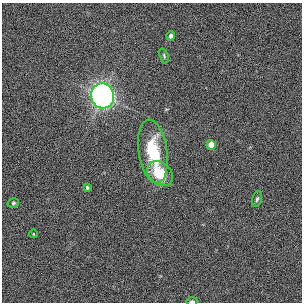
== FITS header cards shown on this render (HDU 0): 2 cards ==
NAXIS1  =                  300
NAXIS2  =                  300

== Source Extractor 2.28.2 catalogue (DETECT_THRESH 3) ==
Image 300 x 300 px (HDU 0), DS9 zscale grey, 1 PNG px = 1 image px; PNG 304 x 304 px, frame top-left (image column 1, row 300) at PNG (2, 3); each listed source drawn as its Kron ellipse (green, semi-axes under 4 px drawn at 4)
Background 4.52e-04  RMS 0.026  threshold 0.0785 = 3 sigma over >= 5 px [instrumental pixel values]
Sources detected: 11; all 11 listed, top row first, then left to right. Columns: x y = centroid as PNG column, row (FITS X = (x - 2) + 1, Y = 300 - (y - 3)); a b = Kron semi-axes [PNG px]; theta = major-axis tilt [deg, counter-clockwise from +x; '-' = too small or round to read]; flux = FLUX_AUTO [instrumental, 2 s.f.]
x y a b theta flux
171 36 4 4 - 6.9
164 56 8 4 -73 2.6
102 96 12 11 - 870
211 145 5 4 - 26
153 151 32 14 -81 95
160 174 14 10 -41 57
87 188 4 3 - 2.9
257 199 8 5 74 3.7
13 203 6 4 16 2.9
33 234 4 3 - 1.1
192 301 5 3 - 5.1
At the frame edge (FLAGS 8, measured only in part): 1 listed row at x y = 192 301